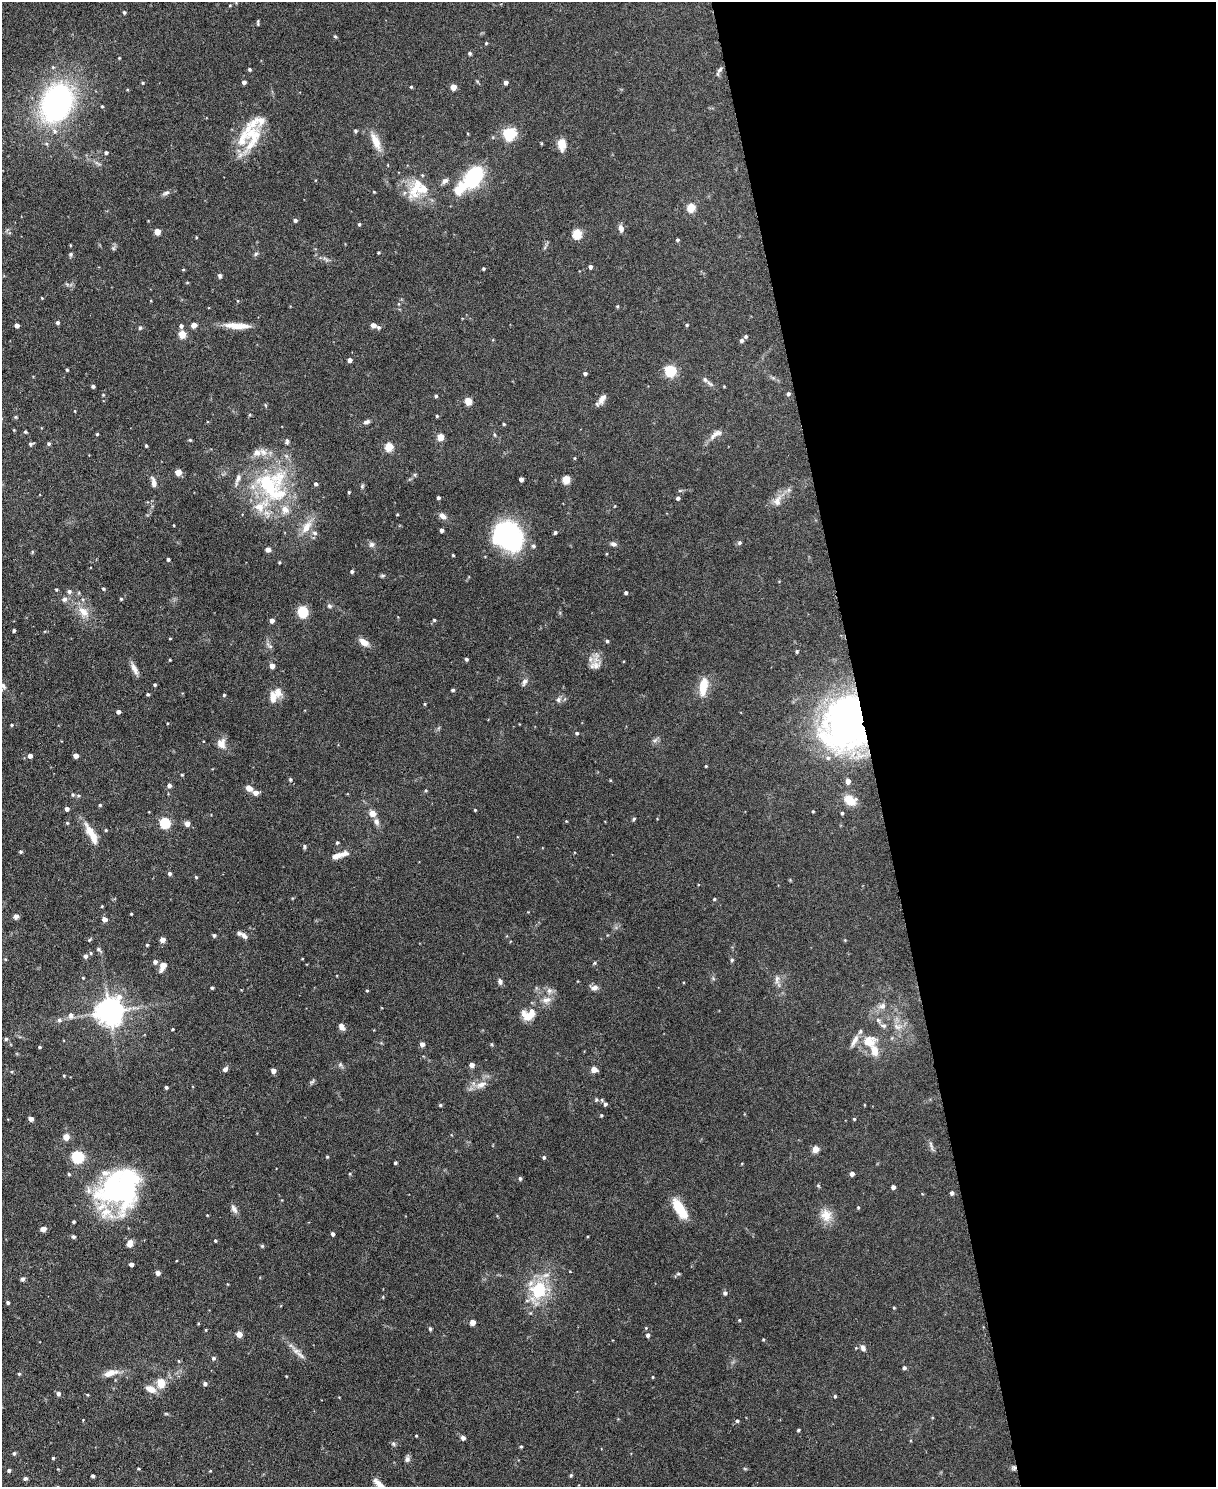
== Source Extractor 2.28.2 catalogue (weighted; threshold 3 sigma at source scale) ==
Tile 8 of 4 x 3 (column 4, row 2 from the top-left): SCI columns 3645-4858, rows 1619-3103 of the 4863 x 4840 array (HDU 1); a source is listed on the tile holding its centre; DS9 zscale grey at full resolution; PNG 1218 x 1489 px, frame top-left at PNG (2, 2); no overlay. Shown black and unused: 29% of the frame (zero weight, under 3 of 6 exposures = <1% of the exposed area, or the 3 px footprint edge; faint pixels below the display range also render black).
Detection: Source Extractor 2.28.2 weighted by HDU 2 'WHT'; one run over the whole footprint, this tile lists its part. Background 0.124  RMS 0.0043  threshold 0.0176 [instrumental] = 3 sigma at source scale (4.09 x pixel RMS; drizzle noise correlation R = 1.36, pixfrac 0.8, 0.05/0.05 arcsec/px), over >= 5 px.
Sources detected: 347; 26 inside a brighter listed object's ellipse — not listed separately; the other 321 listed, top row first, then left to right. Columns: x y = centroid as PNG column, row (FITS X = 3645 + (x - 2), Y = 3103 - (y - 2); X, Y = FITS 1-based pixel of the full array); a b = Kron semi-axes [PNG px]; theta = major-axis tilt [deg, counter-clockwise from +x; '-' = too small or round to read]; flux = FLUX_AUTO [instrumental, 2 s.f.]
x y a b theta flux
230 5 4 3 - 0.33
124 12 4 4 - 0.61
258 23 6 2 -89 0.57
335 37 5 4 - 0.47
486 43 4 4 - 0.43
470 53 5 4 - 0.57
119 58 4 3 - 0.31
249 69 4 4 - 0.63
720 70 10 5 53 1.2
244 82 4 4 - 1.3
506 82 4 4 - 1.7
143 83 4 3 - 0.44
411 87 4 4 - 0.44
453 87 4 4 - 5.4
57 103 28 20 64 120
102 106 4 3 - 0.4
355 131 4 4 - 0.76
509 134 11 10 - 15
252 135 31 23 -75 14
376 141 25 9 -67 5.4
561 144 8 6 -87 7.9
106 153 5 4 - 0.75
473 178 20 9 46 70
423 189 34 17 30 11
374 192 4 3 - 0.3
166 193 11 5 24 1.2
691 207 5 5 - 15
295 220 4 4 - 0.96
359 224 4 3 - 0.57
621 228 8 6 -77 1.9
157 232 4 4 - 6.2
577 234 5 5 - 21
196 237 4 3 - 0.32
677 240 4 4 - 0.7
70 245 4 3 - 0.32
113 248 6 6 - 0.74
378 252 4 3 - 0.36
71 254 6 5 - 0.68
256 254 6 5 - 0.68
326 259 12 3 -41 0.84
590 267 4 4 - 1.1
484 269 3 3 - 0.6
183 270 5 3 - 0.36
220 276 6 5 - 0.75
42 298 3 3 - 0.28
617 306 4 4 - 0.41
57 323 4 4 - 0.94
17 325 4 4 - 2.1
194 325 4 4 - 3.9
373 325 6 5 - 1.5
687 325 4 4 - 0.53
181 326 4 4 - 1.1
237 326 32 7 -3 5.9
140 328 5 5 - 0.63
182 334 5 4 - 10
746 336 4 4 - 0.68
741 340 5 4 - 1.1
350 360 4 4 - 1.6
67 370 3 3 - 0.47
670 370 6 5 - 39
585 373 4 3 - 0.94
710 384 14 5 -37 1.5
93 386 4 3 - 0.94
788 394 5 4 - 0.92
103 395 4 4 - 0.34
436 396 4 3 - 0.56
602 399 13 7 58 2.6
468 401 5 4 - 10
265 405 6 3 -71 0.39
250 415 5 3 - 0.42
437 416 4 3 - 0.5
15 417 4 4 - 0.45
366 422 7 5 22 1.2
504 424 4 3 - 0.42
25 432 4 3 - 0.58
97 434 3 3 - 0.41
715 434 21 8 34 2.7
494 435 6 3 -71 0.45
441 437 4 4 - 8.1
190 440 4 4 - 0.49
287 441 8 5 85 0.88
49 443 4 4 - 0.77
31 444 5 4 - 0.79
146 446 4 3 - 0.51
389 446 5 5 - 14
574 458 4 4 - 0.37
178 472 4 4 - 6
415 474 6 4 19 0.53
521 479 4 4 - 1.8
566 479 5 5 - 13
154 482 11 5 -75 2.2
316 484 4 4 - 1.1
362 486 6 5 - 0.61
270 487 55 25 -45 40
680 490 6 4 19 0.5
349 492 4 3 - 0.47
438 498 3 3 - 0.94
678 498 4 4 - 1.1
777 501 17 10 66 3.8
615 506 4 3 - 0.26
397 514 3 3 - 0.36
443 516 10 7 -33 2.1
442 530 4 3 - 1.3
555 532 4 4 - 0.81
315 533 7 6 - 1.2
508 536 25 20 -47 71
739 543 6 5 - 0.76
371 544 8 7 - 1.2
613 544 7 5 -15 1.3
533 546 5 5 - 0.76
268 550 6 5 - 1.5
32 552 6 3 73 0.4
453 555 3 2 - 0.41
168 559 3 3 - 0.74
279 562 4 3 - 0.39
352 571 4 4 - 0.73
382 575 8 4 1 0.61
56 589 4 3 - 0.39
103 589 4 4 - 0.6
69 591 6 5 - 1
626 593 4 3 - 0.92
64 599 6 6 - 1.6
121 599 4 4 - 0.45
329 606 6 6 - 0.85
83 612 17 10 -42 5.1
303 612 9 8 - 9.6
272 620 4 4 - 2
434 620 4 4 - 0.55
14 630 3 3 - 0.71
170 638 4 2 - 0.29
607 641 4 4 - 0.69
364 642 11 6 -34 3.6
269 646 11 5 -39 1
797 651 5 4 - 0.5
466 659 4 3 - 0.77
170 660 3 2 - 0.36
272 666 4 4 - 3.4
596 666 13 11 17 3.3
134 669 17 6 -66 2.4
524 682 11 6 66 1.3
3 685 9 5 -54 1.2
155 685 3 3 - 0.63
703 687 21 9 81 8
453 690 3 3 - 0.77
148 694 4 3 - 0.55
224 695 3 3 - 0.5
273 697 17 10 85 3.9
559 699 7 6 - 1.2
425 704 4 3 - 0.41
118 712 4 4 - 1.7
845 724 60 48 81 140
11 725 4 3 - 0.47
577 733 4 4 - 0.72
655 740 8 4 37 0.93
221 743 12 10 84 3.4
30 756 4 4 - 1.9
76 756 4 4 - 3.1
706 766 3 3 - 0.33
182 775 4 3 - 0.4
290 779 5 4 - 0.63
610 780 4 3 - 0.34
169 785 4 4 - 1.4
249 788 7 6 - 2.5
426 790 4 3 - 0.47
256 793 5 4 - 3.1
73 795 5 4 - 0.62
78 795 5 5 - 0.55
850 800 17 11 -27 5.5
100 805 4 4 - 0.47
67 809 4 4 - 1.4
475 810 3 3 - 0.4
813 811 4 3 - 0.39
372 813 8 7 - 2.8
842 813 4 3 - 0.56
634 819 5 4 - 0.48
376 821 9 7 -66 1.8
566 821 4 4 - 0.3
67 823 4 4 - 0.45
165 823 5 5 - 33
187 823 4 4 - 3
106 830 4 4 - 0.39
91 834 30 9 -61 6.7
337 843 5 4 - 0.59
304 846 7 4 -85 0.62
20 852 4 4 - 0.61
344 854 14 7 24 2.6
169 873 5 4 - 0.93
196 877 4 4 - 0.44
292 898 4 3 - 0.29
714 899 4 3 - 0.47
102 906 4 3 - 0.32
131 914 3 2 - 0.37
16 916 6 5 - 1.4
104 919 4 4 - 2.8
214 935 4 4 - 0.71
244 936 9 5 -40 1.5
162 939 4 4 - 3.5
89 940 6 4 32 0.44
845 940 4 3 - 0.32
147 945 4 4 - 0.42
99 949 9 4 -39 0.78
91 953 5 4 - 0.54
85 956 5 5 - 1.3
5 959 4 3 - 0.33
302 959 4 2 - 0.25
732 960 5 5 - 0.65
155 962 5 5 - 1.3
595 963 6 4 88 0.43
163 966 11 6 65 2.8
83 978 3 3 - 0.34
777 979 13 6 86 1.7
500 981 7 5 -74 1.1
212 988 3 3 - 0.54
594 988 9 7 -1 1.7
367 990 4 3 - 0.37
546 1000 14 9 16 3.1
882 1006 9 9 - 2.1
109 1011 8 8 - 530
71 1015 8 6 -75 1.7
528 1015 17 13 19 6.2
59 1020 6 6 - 1.1
878 1020 8 5 -55 1.1
884 1026 7 6 - 1.2
341 1027 8 5 -58 2
897 1027 14 7 -18 2.6
172 1029 3 2 - 0.43
6 1039 4 4 - 0.72
869 1041 19 17 8 8.2
422 1044 4 4 - 2.3
40 1047 3 3 - 0.55
340 1064 6 5 - 0.78
472 1065 4 4 - 2.8
225 1069 5 4 - 1.6
594 1069 5 4 - 4.5
273 1071 4 4 - 2.3
64 1075 4 3 - 0.31
312 1082 9 4 48 0.7
481 1085 18 9 20 3.9
166 1087 3 3 - 0.66
605 1104 6 5 - 1.1
440 1105 4 4 - 0.56
601 1115 4 4 - 0.49
31 1119 4 4 - 2
854 1119 4 3 - 0.44
66 1137 8 7 - 2.4
931 1146 16 4 -72 1.1
815 1149 5 4 - 6.6
78 1157 12 11 - 12
327 1157 3 3 - 0.47
544 1157 4 4 - 0.63
395 1163 4 3 - 0.6
69 1174 5 4 - 0.47
350 1174 4 3 - 0.32
852 1174 4 4 - 1.9
520 1178 4 4 - 0.75
818 1186 6 4 -30 0.47
893 1187 4 4 - 1.5
120 1188 47 39 35 76
952 1193 4 4 - 1.2
858 1207 4 3 - 0.38
234 1209 12 6 -63 1.8
680 1209 20 8 -57 13
207 1215 3 2 - 0.28
826 1215 18 15 -66 5.4
74 1222 3 3 - 0.64
43 1229 6 5 - 1.7
333 1234 4 3 - 1.1
74 1237 5 4 - 0.73
215 1240 4 3 - 0.48
130 1243 10 7 74 2.2
262 1246 5 5 - 0.52
131 1264 4 4 - 1.9
158 1273 4 4 - 2.2
678 1274 7 3 -8 0.5
22 1279 5 5 - 0.94
538 1290 31 24 57 19
725 1293 5 5 - 1
383 1297 4 4 - 0.35
8 1302 3 3 - 0.81
894 1308 4 3 - 0.38
739 1320 3 3 - 0.38
472 1322 4 4 - 4.2
430 1329 5 4 - 0.52
206 1330 4 3 - 0.31
239 1334 4 4 - 4.5
648 1335 5 4 - 1.2
763 1339 3 3 - 0.41
863 1348 9 7 -63 1.5
300 1355 19 6 -41 2.6
213 1358 5 5 - 0.87
178 1361 5 3 - 0.35
904 1368 4 4 - 0.92
110 1373 20 8 17 4
19 1374 4 3 - 0.46
286 1376 3 2 - 0.27
653 1377 4 3 - 0.33
161 1384 11 8 -75 5.1
205 1384 5 4 - 1.1
151 1389 14 8 -21 3.3
58 1394 4 4 - 1.4
87 1395 4 3 - 0.36
835 1396 4 3 - 0.51
166 1414 6 3 -19 0.44
737 1421 4 4 - 0.66
798 1430 3 3 - 0.56
416 1436 3 3 - 0.34
463 1438 5 5 - 1.2
393 1444 7 5 -67 0.72
521 1446 3 3 - 0.43
14 1453 5 4 - 0.68
53 1458 3 3 - 0.5
407 1459 8 6 83 1.2
1014 1468 6 6 - 0.94
138 1469 4 3 - 0.39
745 1469 6 3 -19 0.42
9 1470 4 4 - 0.76
210 1471 3 3 - 0.36
571 1475 5 4 - 0.5
93 1476 3 3 - 0.91
25 1478 5 5 - 0.8
379 1484 18 6 -41 2.7
Overlapping masked pixels (flux is a lower limit): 2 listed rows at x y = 845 724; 1014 1468
Isophote crosses this tile's border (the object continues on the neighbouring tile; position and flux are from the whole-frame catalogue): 2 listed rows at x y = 3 685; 379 1484